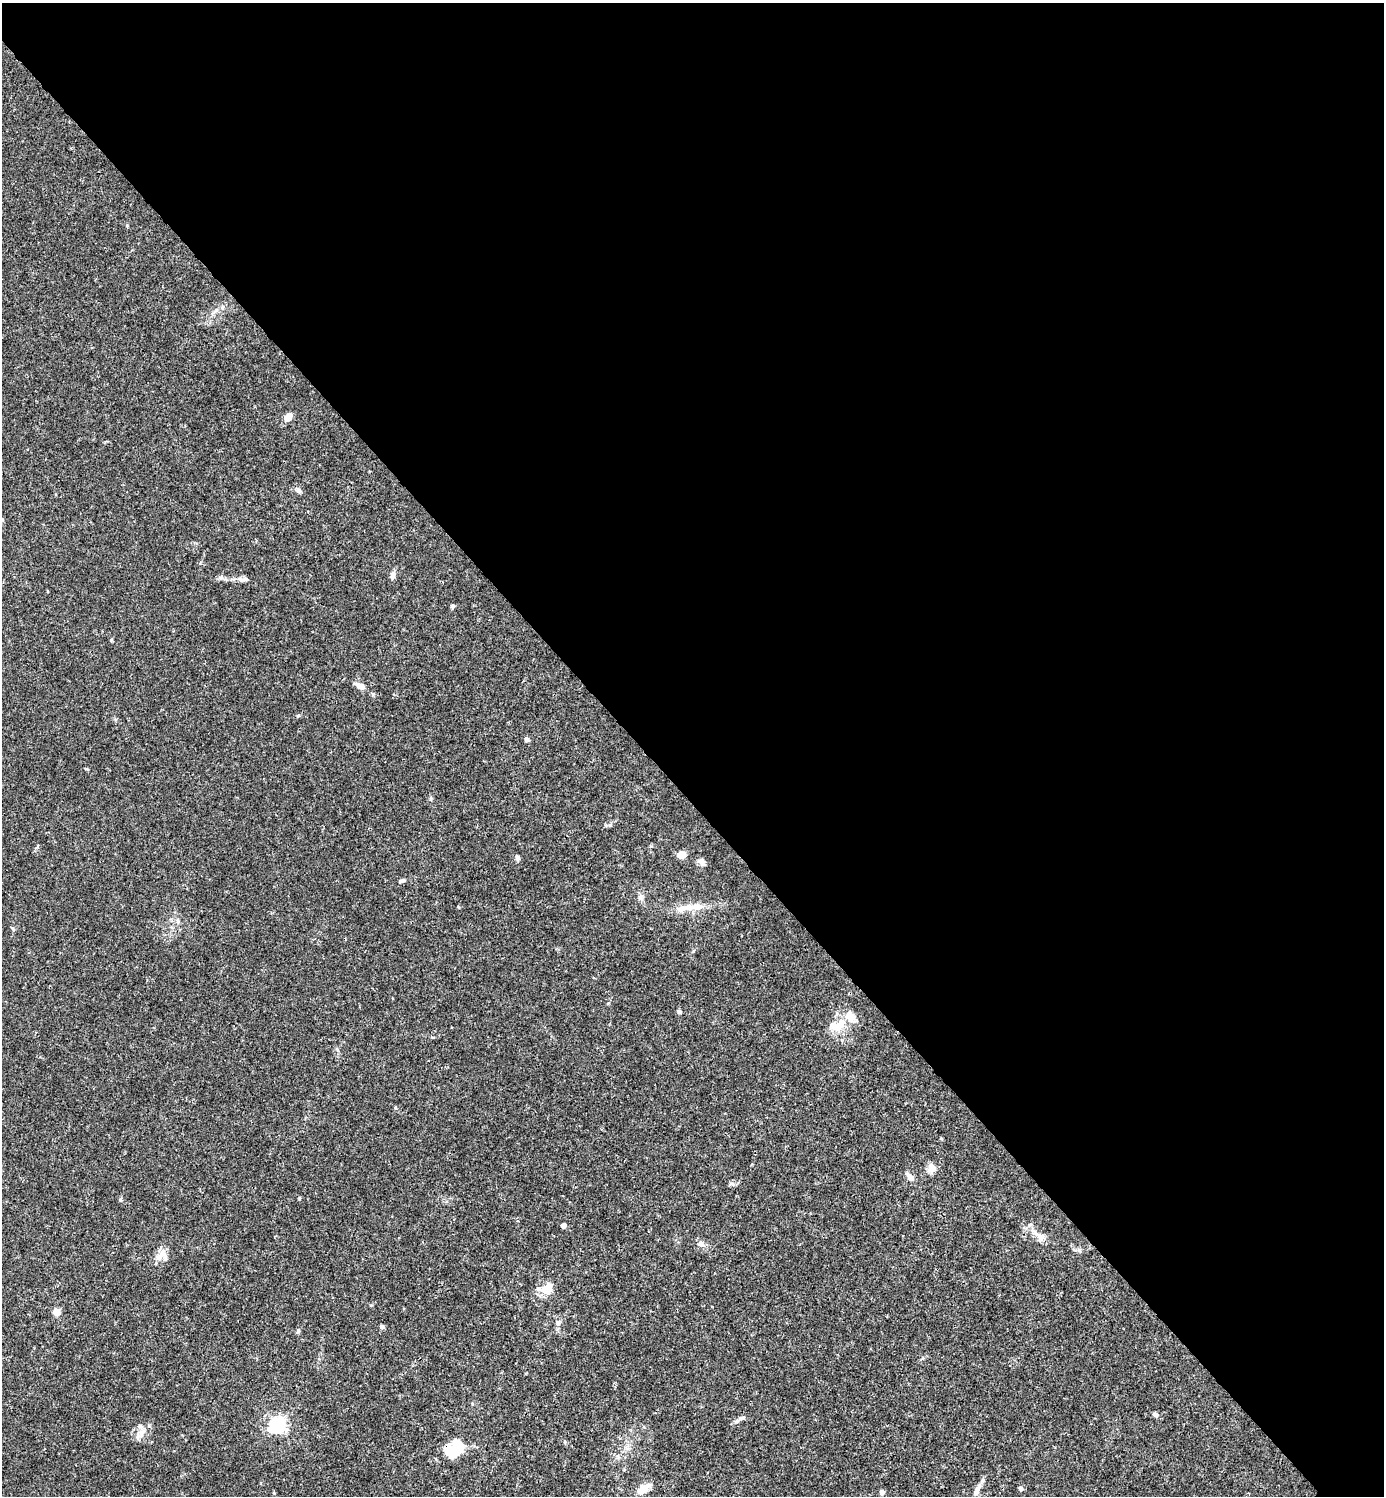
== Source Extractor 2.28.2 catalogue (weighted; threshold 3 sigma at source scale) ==
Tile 3 of 4 x 4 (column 3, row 1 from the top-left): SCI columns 3062-4443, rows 4484-5977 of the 5981 x 5982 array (HDU 1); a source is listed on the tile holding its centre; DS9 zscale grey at full resolution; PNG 1386 x 1498 px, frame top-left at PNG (2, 3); no overlay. Shown black and unused: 54% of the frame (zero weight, under 3 of 4 exposures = <1% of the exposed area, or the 3 px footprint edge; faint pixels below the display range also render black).
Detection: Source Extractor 2.28.2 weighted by HDU 2 'WHT'; one run over the whole footprint, this tile lists its part. Background 0.0153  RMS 0.0022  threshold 0.0098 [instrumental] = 3 sigma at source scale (4.5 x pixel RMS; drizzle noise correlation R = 1.50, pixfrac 1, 0.05/0.05 arcsec/px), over >= 5 px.
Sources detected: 49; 3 inside a brighter object's white glare — not listed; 6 inside a brighter listed object's ellipse — not listed separately; the other 40 listed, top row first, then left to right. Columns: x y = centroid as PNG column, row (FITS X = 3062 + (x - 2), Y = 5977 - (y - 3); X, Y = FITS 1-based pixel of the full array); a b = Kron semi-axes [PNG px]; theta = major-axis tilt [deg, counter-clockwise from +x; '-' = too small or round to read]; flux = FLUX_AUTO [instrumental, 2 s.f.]
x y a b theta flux
288 417 10 6 50 1.7
298 490 8 6 -45 0.61
392 575 10 5 82 0.98
221 577 6 4 71 0.33
453 606 5 4 - 0.4
111 640 4 4 - 0.24
360 686 14 7 -30 1.3
527 739 6 5 - 0.57
610 825 6 4 45 0.33
682 855 6 5 - 3.4
517 858 7 5 -74 0.53
702 862 11 6 87 0.72
402 881 8 5 18 0.51
640 897 8 8 - 0.72
697 907 20 8 5 2.4
178 921 6 5 - 0.39
679 1012 6 5 - 0.49
840 1024 22 10 57 3.5
932 1168 11 9 -72 1.8
910 1177 10 8 -46 1.1
299 1198 6 3 71 0.18
563 1225 5 5 - 0.72
1039 1236 21 7 -43 1.8
701 1244 9 7 -31 0.91
1079 1250 7 4 -19 0.41
161 1255 21 7 52 1.8
547 1289 12 9 52 3.6
56 1312 8 7 - 1.7
558 1322 7 7 - 0.69
382 1326 5 5 - 0.47
298 1331 5 5 - 0.33
1155 1415 7 5 -28 0.62
742 1418 8 5 17 0.48
279 1424 6 5 - 56
142 1433 13 8 59 1.4
454 1450 22 16 -32 4.1
1021 1488 6 5 - 0.55
643 1489 17 8 37 2.7
977 1490 19 6 65 1.4
882 1492 4 4 - 1.2
Overlapping masked pixels (flux is a lower limit): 1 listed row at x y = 454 1450
Unlisted compact peaks at least as high as the median listed source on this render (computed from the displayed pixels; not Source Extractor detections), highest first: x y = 86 769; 127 225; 298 716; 458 907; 120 1199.